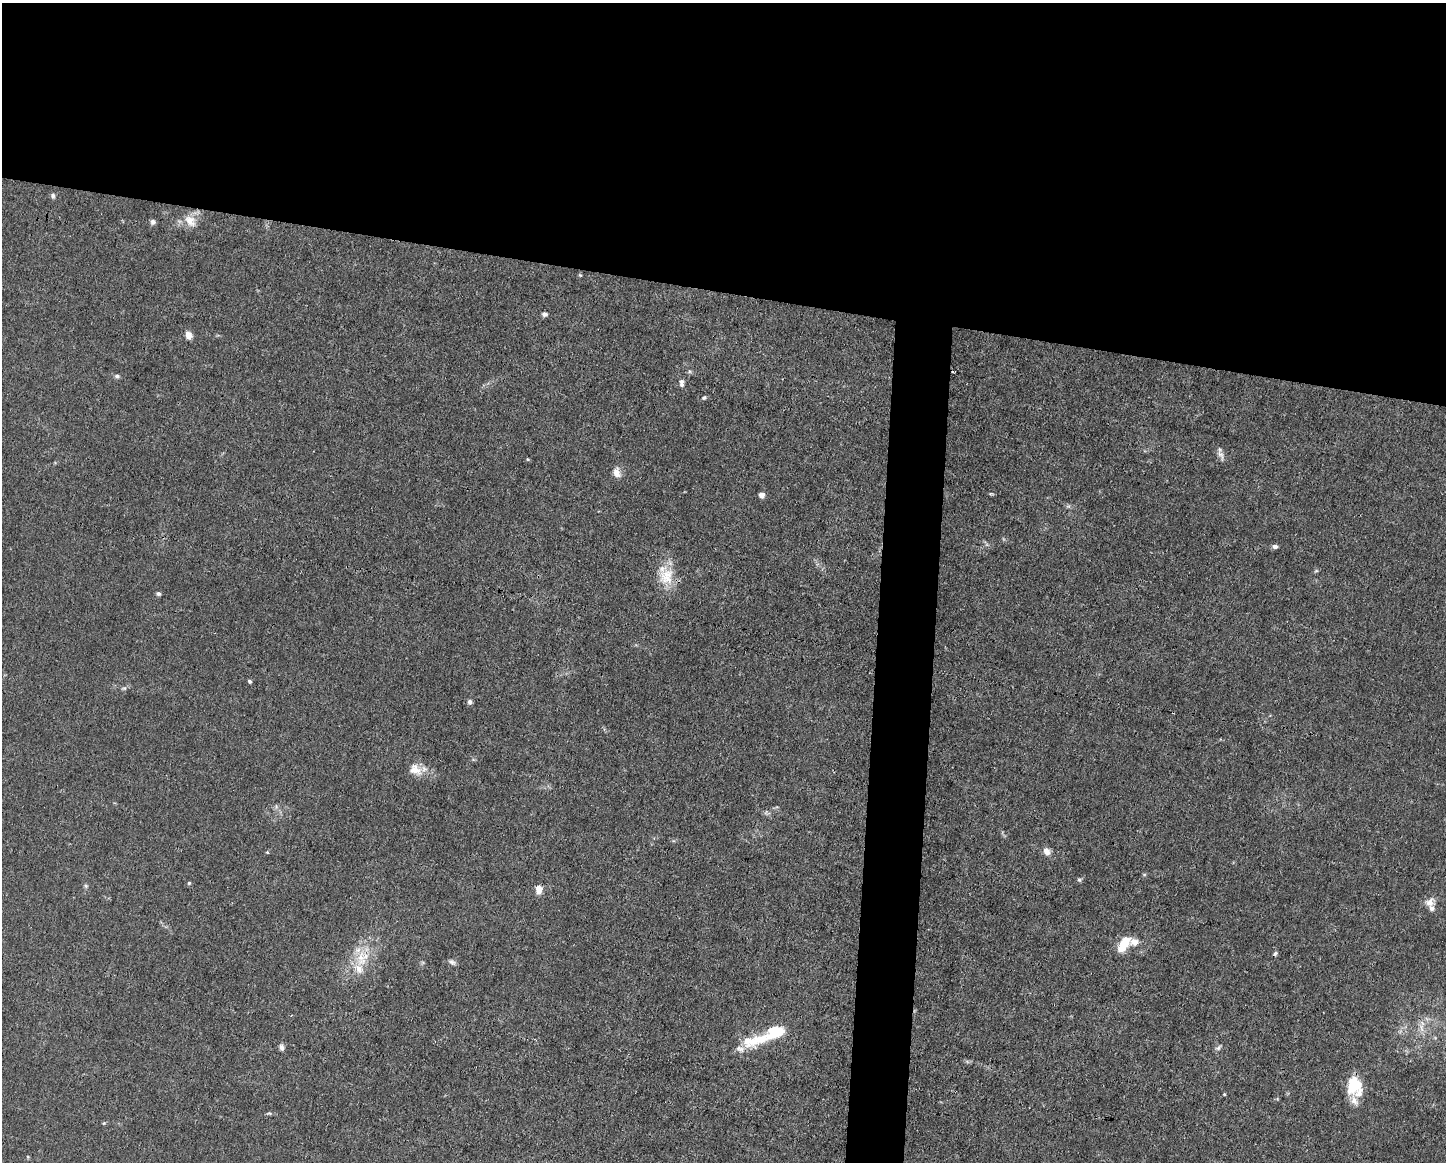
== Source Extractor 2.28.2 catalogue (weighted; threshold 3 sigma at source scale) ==
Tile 2 of 3 x 4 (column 2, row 1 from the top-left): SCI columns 1556-2999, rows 3479-4638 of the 4666 x 4638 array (HDU 1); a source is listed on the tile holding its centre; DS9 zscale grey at full resolution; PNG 1448 x 1164 px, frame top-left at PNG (2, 3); no overlay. Shown black and unused: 28% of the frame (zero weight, under 3 of 4 exposures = <1% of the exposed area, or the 3 px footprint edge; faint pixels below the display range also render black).
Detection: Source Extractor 2.28.2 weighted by HDU 2 'WHT'; one run over the whole footprint, this tile lists its part. Background 0.0158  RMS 0.0025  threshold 0.011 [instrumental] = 3 sigma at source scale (4.5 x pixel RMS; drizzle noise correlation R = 1.50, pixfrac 1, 0.05/0.05 arcsec/px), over >= 5 px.
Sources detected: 50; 1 cosmic-ray / hot-pixel residue — not listed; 6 inside a brighter listed object's ellipse — not listed separately; the other 43 listed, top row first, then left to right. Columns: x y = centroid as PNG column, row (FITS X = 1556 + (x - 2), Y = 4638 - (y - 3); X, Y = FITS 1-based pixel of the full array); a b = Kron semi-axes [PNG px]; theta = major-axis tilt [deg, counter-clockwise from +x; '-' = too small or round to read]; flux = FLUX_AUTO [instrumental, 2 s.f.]
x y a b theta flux
53 196 7 5 87 0.54
190 221 18 12 -47 3.2
153 222 6 6 - 0.74
580 275 6 3 -44 0.24
545 314 5 5 - 0.77
188 335 10 8 -78 1.4
117 376 7 5 0 0.51
682 383 11 6 -87 0.93
704 398 6 4 47 0.38
1221 455 17 6 -63 1.2
528 459 4 4 - 0.24
617 472 13 9 -75 1.8
991 494 8 3 -12 0.27
761 495 6 5 - 1.3
1068 506 7 4 -18 0.43
1275 546 6 5 - 0.87
1316 571 6 4 18 0.31
666 576 25 21 83 6.3
158 594 5 4 - 0.52
249 681 5 4 - 0.4
124 688 6 5 - 0.44
470 702 7 5 76 0.63
415 770 18 13 -28 3.2
1047 851 10 7 -56 1.6
267 852 4 4 - 0.24
1144 875 6 4 0 0.28
1079 880 6 5 - 0.41
189 883 5 5 - 0.31
86 886 6 4 -47 0.37
539 889 9 6 -88 2.2
1430 902 15 10 51 1.8
1124 944 19 9 55 5.5
360 958 28 14 -84 6
452 962 10 6 -36 0.71
1422 1023 8 5 -45 0.83
775 1032 18 12 19 8.8
758 1040 38 14 24 7.6
281 1047 8 5 -79 0.82
1218 1048 10 5 38 0.61
1355 1085 18 14 -84 10
1224 1094 4 3 - 0.24
269 1113 6 4 -18 0.31
104 1123 5 4 - 0.26